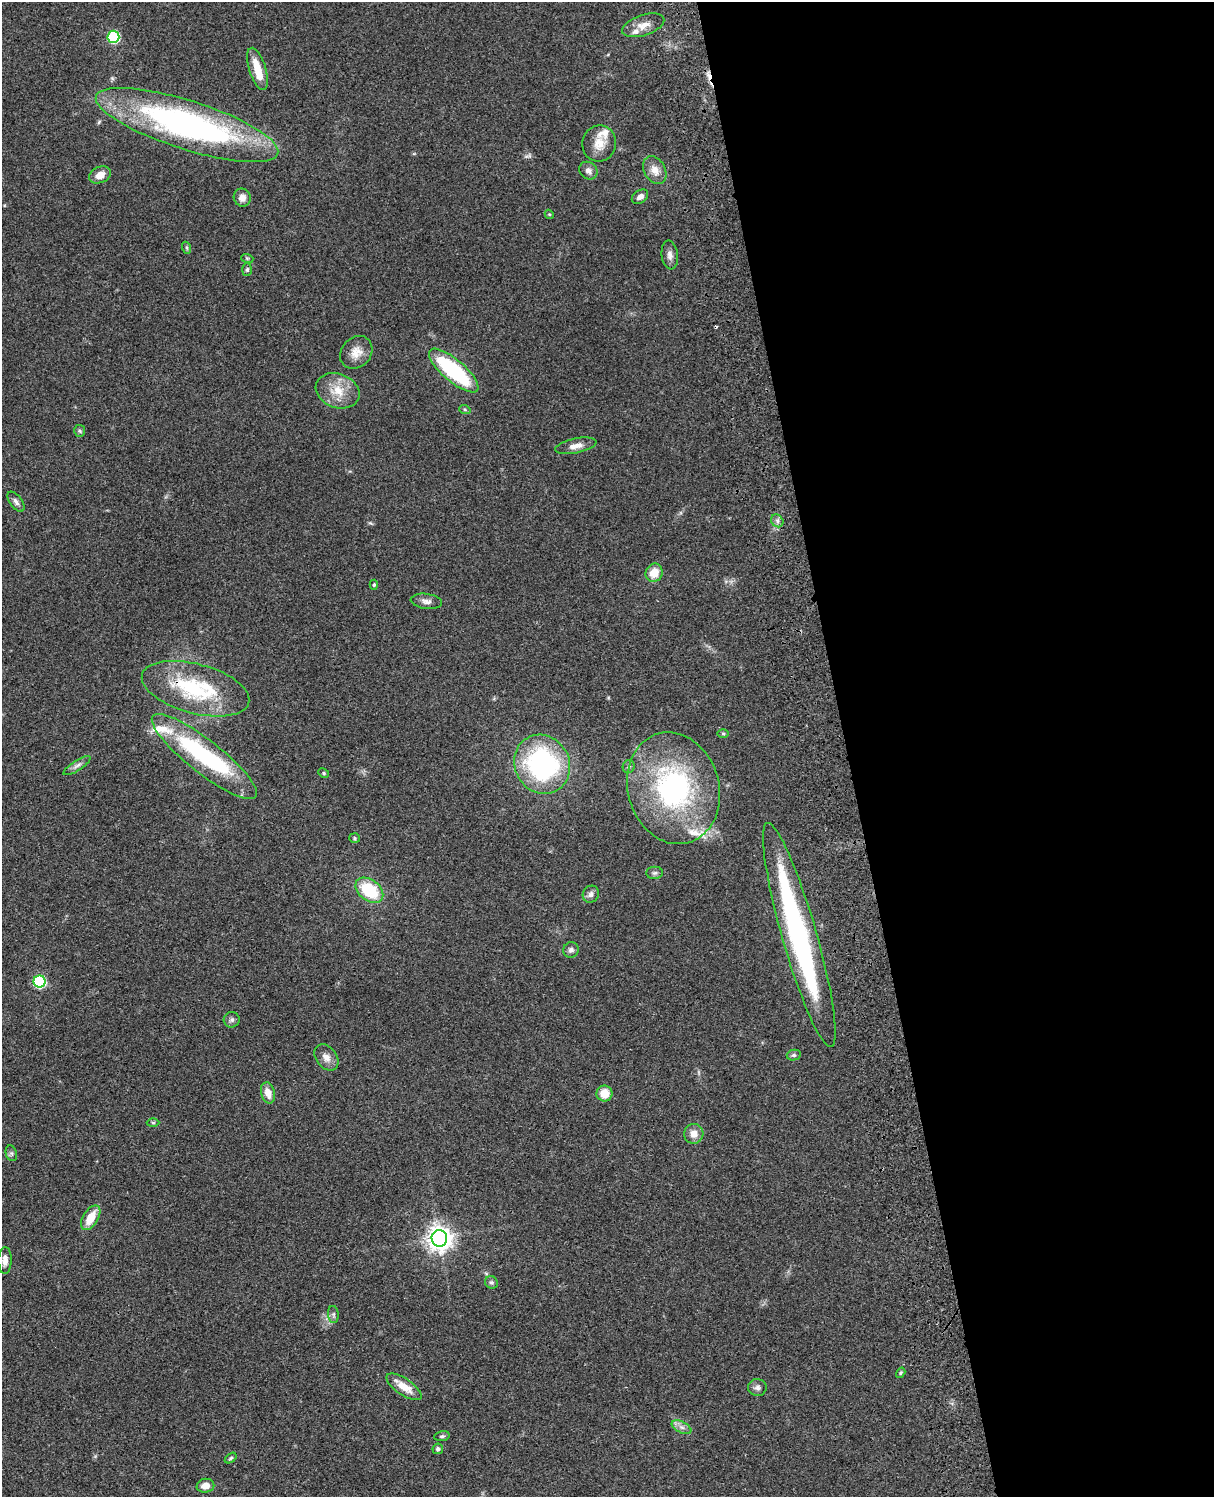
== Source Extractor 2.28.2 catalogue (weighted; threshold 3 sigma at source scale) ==
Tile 8 of 4 x 3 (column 4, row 2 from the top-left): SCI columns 3758-4969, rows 1773-3267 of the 5087 x 4926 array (HDU 1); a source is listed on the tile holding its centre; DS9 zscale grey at full resolution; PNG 1216 x 1499 px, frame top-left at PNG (2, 2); each listed source drawn as its Kron ellipse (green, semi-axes under 4 px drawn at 4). Shown black and unused: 30% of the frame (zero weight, under 3 of 4 exposures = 6% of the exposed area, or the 3 px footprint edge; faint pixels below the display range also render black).
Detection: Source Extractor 2.28.2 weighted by HDU 2 'WHT'; one run over the whole footprint, this tile lists its part. Background 0.0876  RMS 0.0061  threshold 0.0273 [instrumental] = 3 sigma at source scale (4.5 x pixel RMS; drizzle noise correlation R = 1.50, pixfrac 1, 0.05/0.05 arcsec/px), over >= 5 px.
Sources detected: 72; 2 cosmic-ray / hot-pixel residue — neither listed nor drawn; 8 inside a brighter listed object's ellipse — not listed separately; the other 62 listed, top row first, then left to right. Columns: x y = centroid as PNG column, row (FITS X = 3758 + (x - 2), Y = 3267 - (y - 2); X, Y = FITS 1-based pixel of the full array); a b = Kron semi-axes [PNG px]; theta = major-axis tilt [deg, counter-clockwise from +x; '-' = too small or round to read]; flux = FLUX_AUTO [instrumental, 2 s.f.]
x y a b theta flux
643 25 22 10 18 6.7
113 37 6 6 - 58
257 69 22 8 -73 12
187 125 95 24 -18 200
599 143 18 16 74 9.2
655 170 15 10 -60 5.7
588 171 10 8 -40 3.1
100 175 11 8 24 6
640 197 9 6 36 2.8
242 198 9 8 - 4
549 214 5 3 - 0.64
187 248 6 4 -71 0.82
670 255 14 8 -82 3.3
247 258 6 4 -18 0.71
247 269 6 5 - 1.1
356 352 18 14 47 7.3
454 371 31 11 -40 55
338 391 22 17 -20 13
465 410 6 3 -20 0.79
80 431 6 5 - 0.98
576 446 21 7 12 4.8
16 502 12 6 -53 2.4
777 521 7 5 -49 1.7
654 573 9 8 - 8.9
374 585 5 4 - 0.85
426 601 16 7 -8 3.1
195 689 55 24 -15 53
723 734 6 4 -1 0.76
204 756 65 16 -38 83
542 764 30 27 -61 110
77 766 16 5 33 2.5
629 767 7 6 - 1.3
324 773 5 4 - 0.83
673 788 56 45 -75 120
354 838 5 5 - 0.84
655 873 8 6 2 1.6
369 890 16 10 -37 29
591 894 9 8 - 2.5
799 935 116 17 -74 120
571 950 8 7 - 2.1
39 981 6 6 - 66
232 1020 8 7 - 1.8
794 1055 7 5 14 1.2
326 1057 14 10 -51 4.7
268 1093 11 6 -74 5.8
604 1093 8 8 - 9.5
153 1123 6 4 -1 0.92
694 1134 10 9 - 5.1
11 1153 8 5 -71 1.4
91 1218 14 7 59 12
439 1238 8 8 - 570
5 1260 13 6 89 3.3
491 1282 7 6 - 1.4
333 1314 8 5 -84 1.6
901 1373 6 4 57 0.76
404 1387 20 8 -34 8.8
757 1388 9 8 - 2.4
681 1427 10 5 -26 2.7
442 1436 8 5 10 1.2
438 1449 5 5 - 1.5
231 1458 7 4 36 0.87
205 1486 9 7 10 5.7
Overlapping masked pixels (flux is a lower limit): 1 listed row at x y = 195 689